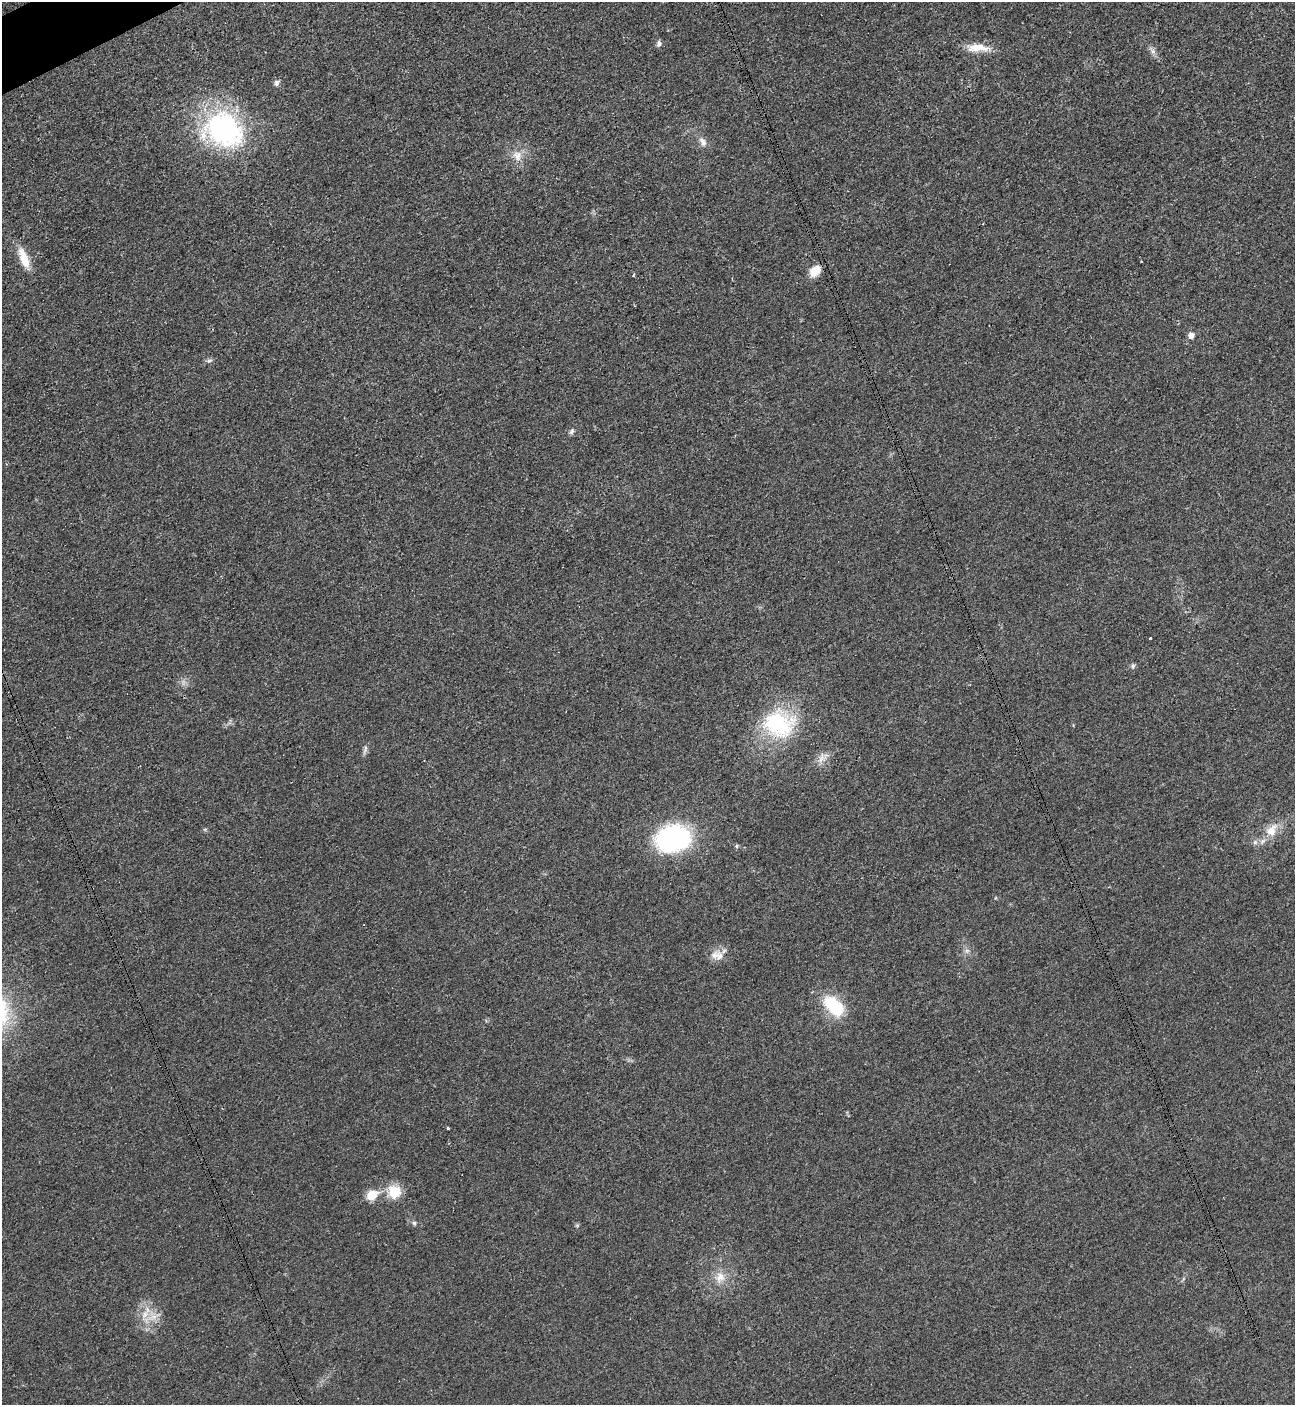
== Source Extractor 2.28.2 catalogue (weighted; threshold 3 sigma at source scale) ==
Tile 11 of 4 x 4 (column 3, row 3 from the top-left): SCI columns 2744-4036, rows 1426-2828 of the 5630 x 5647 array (HDU 1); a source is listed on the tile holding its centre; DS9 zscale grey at full resolution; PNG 1297 x 1407 px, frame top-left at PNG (2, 2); no overlay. Shown black and unused: <1% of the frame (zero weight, under 3 of 4 exposures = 1% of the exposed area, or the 3 px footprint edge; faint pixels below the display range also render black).
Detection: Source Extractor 2.28.2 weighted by HDU 2 'WHT'; one run over the whole footprint, this tile lists its part. Background 0.0349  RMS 0.0049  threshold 0.0219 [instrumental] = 3 sigma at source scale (4.5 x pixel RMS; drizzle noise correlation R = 1.50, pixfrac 1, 0.05/0.05 arcsec/px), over >= 5 px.
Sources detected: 35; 1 inside a brighter listed object's ellipse — not listed separately; the other 34 listed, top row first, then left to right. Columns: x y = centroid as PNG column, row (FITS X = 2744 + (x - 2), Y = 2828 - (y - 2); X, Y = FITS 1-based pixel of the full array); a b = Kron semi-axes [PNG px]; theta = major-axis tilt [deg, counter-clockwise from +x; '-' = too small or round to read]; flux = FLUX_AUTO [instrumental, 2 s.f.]
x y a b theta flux
659 44 8 6 79 1.6
978 48 31 10 -2 8.2
1153 51 9 5 -70 1.8
277 83 8 6 54 1.5
223 129 50 41 -22 83
703 142 15 7 -58 2.9
518 156 14 12 80 5.5
983 223 3 2 - 0.35
24 258 26 10 -68 9.3
815 271 15 11 46 6
633 275 4 3 - 0.59
1191 335 6 6 - 3.3
209 360 8 6 17 1.2
572 431 9 5 59 1.2
1150 638 3 3 - 0.57
1133 666 7 5 77 1
779 724 44 33 -10 42
365 750 15 4 72 1.5
821 759 12 6 71 2.7
205 829 6 4 18 0.63
1271 830 21 14 55 8.4
674 839 37 27 15 65
1255 842 7 7 - 1.5
736 846 6 4 90 0.67
967 951 7 6 - 1.5
719 956 19 13 -60 5.3
834 1006 29 17 -46 22
448 1128 3 3 - 1.5
394 1192 17 16 - 11
372 1195 6 6 - 21
414 1223 5 5 - 0.92
577 1225 6 4 -19 0.66
720 1277 15 13 37 6.4
153 1317 16 8 20 4.7